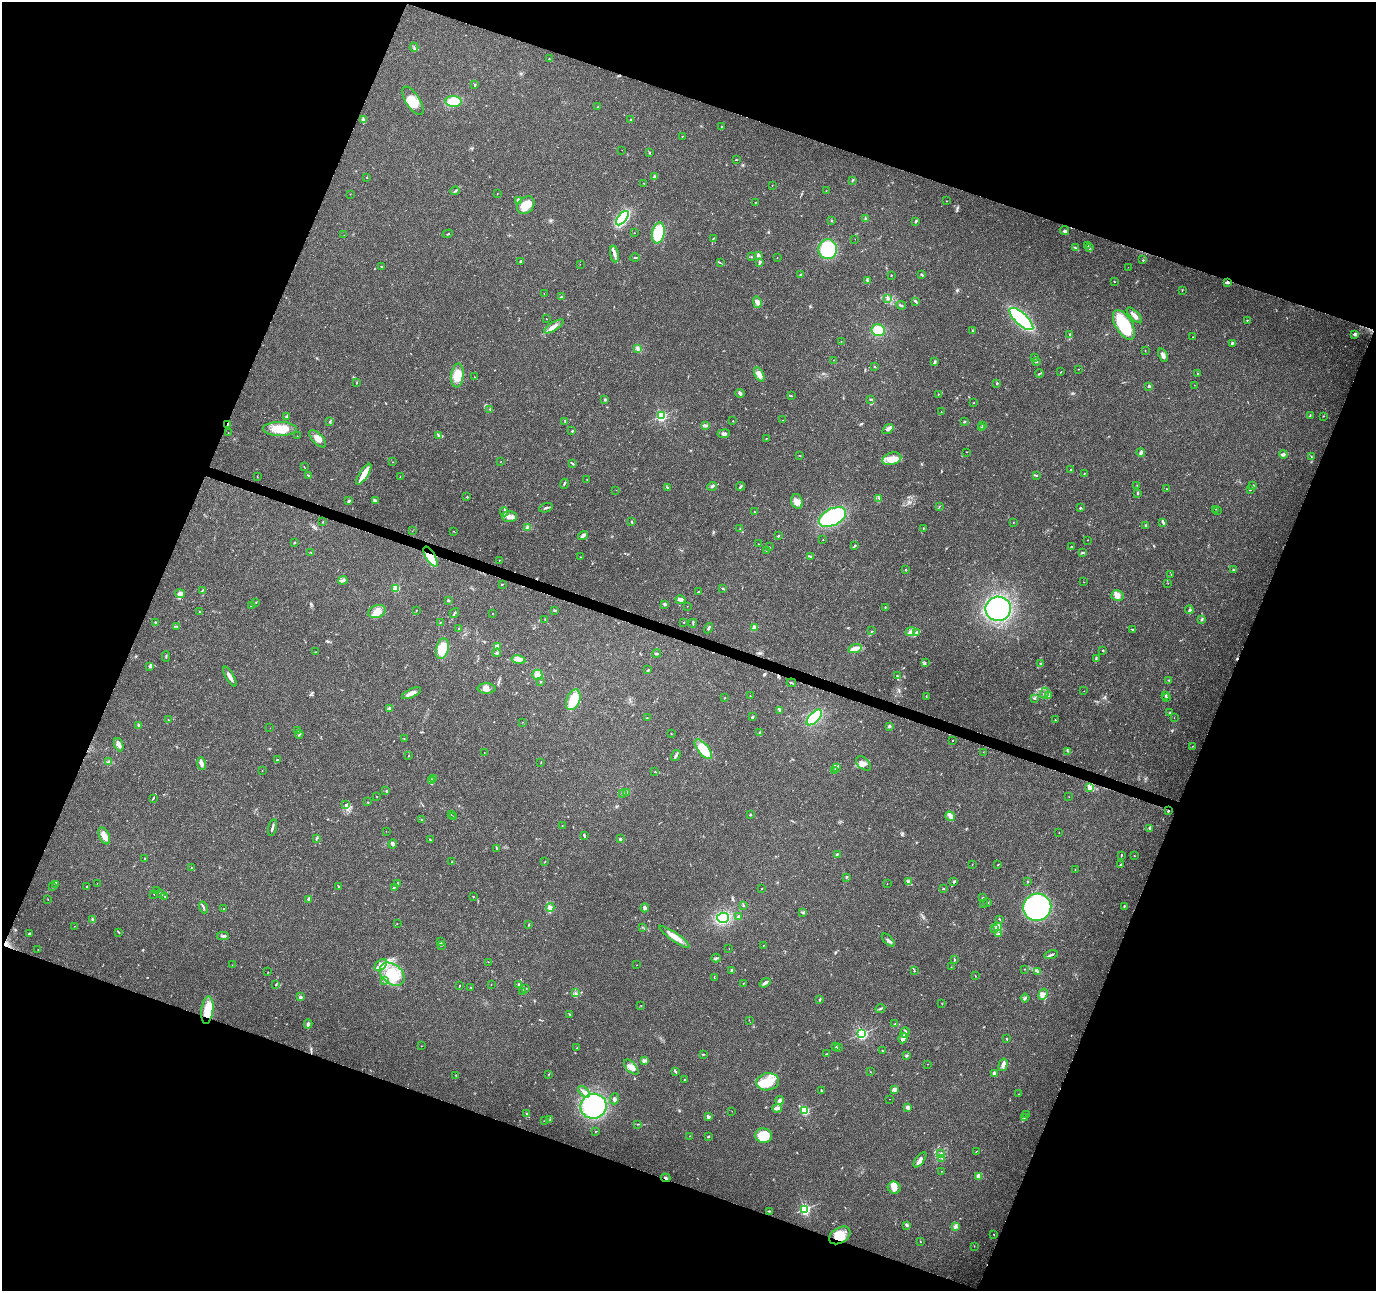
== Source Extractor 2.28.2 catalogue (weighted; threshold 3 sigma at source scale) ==
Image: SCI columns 6-5500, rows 217-5369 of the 5511 x 5649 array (HDU 1 of 3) = the unmasked area's bounding box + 8 px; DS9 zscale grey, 4 x 4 block average (1 PNG px = mean of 4 x 4 image px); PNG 1378 x 1293 px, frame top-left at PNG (2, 2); each listed source drawn as its Kron ellipse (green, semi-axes under 4 px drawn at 4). Shown black and unused: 41% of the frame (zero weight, under 3 of 4 exposures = <1% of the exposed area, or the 3 px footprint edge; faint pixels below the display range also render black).
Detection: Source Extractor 2.28.2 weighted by HDU 2 'WHT'. Background 0.0373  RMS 0.0036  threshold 0.0161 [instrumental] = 3 sigma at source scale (4.5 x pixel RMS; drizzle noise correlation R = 1.50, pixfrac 1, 0.0396/0.0396 arcsec/px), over >= 5 px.
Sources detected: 557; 3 too faint to see at this stretch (4 x 4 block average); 3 inside a brighter object's white glare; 5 cosmic-ray / hot-pixel residue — neither listed nor drawn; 15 coinciding with a brighter row at this scale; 28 inside a brighter listed object's ellipse — not listed separately; of the other 503, all 500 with FLUX_AUTO >= 0.32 (the completeness limit of this list) listed and drawn (3 fainter detections not listed), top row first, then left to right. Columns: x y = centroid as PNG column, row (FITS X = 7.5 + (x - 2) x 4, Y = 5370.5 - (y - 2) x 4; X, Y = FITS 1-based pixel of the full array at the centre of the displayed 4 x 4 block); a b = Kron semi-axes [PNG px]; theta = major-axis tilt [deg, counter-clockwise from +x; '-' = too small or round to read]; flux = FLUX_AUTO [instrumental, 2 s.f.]
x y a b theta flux
414 47 4 2 - 2.2
549 59 2 2 - 0.89
475 85 3 2 - 2.1
413 101 16 7 -58 35
454 101 8 5 -5 53
597 107 2 2 - 1.1
363 120 4 2 - 4.1
630 120 2 2 - 0.71
721 126 3 2 - 1.3
682 136 2 2 - 1.1
622 150 2 2 - 0.33
649 153 2 2 - 1.1
736 160 2 2 - 1.5
367 177 2 2 - 1.2
654 177 3 2 - 2.6
852 180 3 2 - 0.91
644 183 2 2 - 0.77
772 185 2 2 - 0.48
455 191 5 2 - 2.8
826 191 2 2 - 0.69
350 194 2 2 - 0.78
497 194 2 2 - 0.62
518 200 3 2 - 2.1
946 201 2 2 - 0.6
755 202 2 2 - 0.76
526 205 10 7 47 39
622 218 8 3 52 200
866 219 3 3 - 2.8
831 221 2 2 - 0.81
916 221 3 2 - 2.2
1064 230 4 2 - 2.8
634 233 2 2 - 0.65
658 233 10 6 80 87
448 234 5 2 - 1.3
344 235 2 2 - 0.43
713 238 3 2 - 1.2
855 239 2 2 - 0.44
1088 246 3 2 - 1.3
1075 248 3 2 - 2.5
1089 248 3 2 - 2.3
828 249 10 9 - 120
614 254 8 3 -81 8.3
758 255 2 2 - 5.3
751 257 2 2 - 1.1
635 258 5 2 - 2.4
777 258 2 2 - 0.59
1143 260 2 2 - 1.5
521 261 3 2 - 2.8
760 262 3 2 - 3.7
720 263 3 2 - 1.4
580 264 2 2 - 0.32
382 266 2 2 - 1.4
1128 267 2 2 - 0.48
801 274 2 2 - 2.5
922 274 3 2 - 1.9
891 275 2 2 - 1.4
868 280 2 2 - 1.7
1114 281 2 2 - 1.1
1227 282 4 2 - 3.9
1182 290 2 2 - 0.93
544 294 2 2 - 0.66
561 297 3 2 - 1.4
888 299 2 2 - 1.6
915 301 4 2 - 3.4
757 302 6 3 -75 8.1
901 305 5 2 - 2.3
1134 315 10 3 -46 10
546 319 2 2 - 1.8
1021 319 15 6 -42 240
1247 320 2 2 - 1.6
1124 325 16 8 -59 120
554 326 11 3 32 11
878 330 6 6 - 35
973 330 2 2 - 2.5
1069 334 2 2 - 1.1
1355 335 3 2 - 4.9
1193 337 2 2 - 0.58
841 342 2 2 - 0.58
1232 343 4 2 - 3.1
638 349 4 3 - 4.3
1145 350 2 2 - 0.71
1163 355 7 3 -70 8.1
1034 358 2 2 - 0.57
834 360 2 2 - 0.55
935 362 3 2 - 4.8
1037 362 2 2 - 1.2
874 367 2 2 - 1.5
1078 369 2 2 - 0.62
1061 372 2 2 - 0.71
1039 373 4 2 - 1.9
759 374 8 4 -61 14
1198 374 2 2 - 2.6
457 375 12 6 84 39
475 377 2 2 - 0.64
357 382 2 2 - 0.82
997 383 2 2 - 8.5
1194 385 2 2 - 0.41
1149 386 2 2 - 11
740 393 4 3 - 4
938 394 2 2 - 0.8
791 396 2 2 - 0.89
871 399 2 2 - 2.6
605 400 2 2 - 1.6
974 403 2 2 - 1.1
490 409 3 2 - 0.86
941 411 2 2 - 0.64
1310 415 2 2 - 1.1
286 416 3 2 - 2.4
661 416 2 2 - 330
1323 416 2 2 - 0.76
782 420 2 2 - 0.78
565 421 3 2 - 1.3
733 421 2 2 - 1
965 421 2 2 - 1.2
329 422 2 2 - 1
227 424 4 2 - 1.9
982 425 2 2 - 3.1
705 426 3 2 - 2.7
981 428 3 2 - 2.2
280 429 17 7 -1 51
888 429 6 2 37 8
572 431 3 2 - 2
228 433 2 2 - 0.7
724 434 6 3 7 5
439 435 3 2 - 4.2
297 436 2 2 - 0.58
766 438 2 2 - 0.69
318 439 11 5 -47 16
967 452 2 2 - 0.57
1141 453 4 2 - 6.3
1283 454 4 3 - 4.1
799 455 2 2 - 0.68
1311 457 2 2 - 1.3
892 459 9 6 16 21
501 461 2 2 - 0.52
393 462 2 2 - 0.74
572 463 2 2 - 0.79
304 467 2 2 - 0.77
1071 470 3 2 - 2.6
364 474 12 4 57 27
1084 474 3 2 - 1.3
308 475 4 2 - 1.7
1036 475 2 2 - 1.2
257 477 3 2 - 0.84
400 477 2 2 - 0.65
587 480 2 2 - 0.53
564 484 5 2 - 2.3
1137 485 2 2 - 0.71
712 486 5 2 - 4
740 486 4 2 - 3.2
1253 486 4 2 - 2.3
667 488 2 2 - 1.2
1166 489 2 2 - 0.96
616 490 2 2 - 0.58
1250 490 2 2 - 1.6
1138 493 3 2 - 2.7
467 497 2 2 - 1.5
879 498 3 2 - 1.3
349 501 3 2 - 4.5
375 501 4 3 - 3.8
797 501 7 5 -71 13
939 506 2 2 - 0.61
546 508 7 2 20 3.2
1080 508 2 2 - 6.5
1215 509 2 2 - 0.45
1218 510 2 2 - 0.72
754 511 2 2 - 0.69
504 512 4 2 - 3.3
509 517 7 5 0 11
832 517 15 8 28 240
323 522 2 2 - 0.82
632 522 3 2 - 1.7
1013 522 2 2 - 1.1
1163 522 4 2 - 3.3
1146 525 2 2 - 2.7
528 527 4 3 - 4
923 528 3 2 - 0.91
740 529 3 2 - 1.2
412 531 2 2 - 0.49
453 531 2 2 - 0.74
583 535 5 3 - 6.4
778 536 2 2 - 1.8
823 539 2 2 - 0.63
1088 540 2 2 - 0.61
294 542 3 2 - 1.9
758 544 2 2 - 0.41
855 545 3 2 - 2.4
1072 546 2 2 - 1.5
769 547 2 2 - 0.52
766 550 2 2 - 0.64
311 552 3 2 - 1.5
1083 552 3 2 - 3.2
430 556 11 4 -58 60
580 557 2 2 - 0.74
811 557 3 2 - 3.5
499 560 2 2 - 0.7
906 570 2 2 - 4.1
1233 570 2 2 - 10
1171 574 2 2 - 0.74
343 580 5 3 - 4.4
1084 582 2 2 - 0.47
1168 583 2 2 - 0.76
502 584 2 2 - 1.5
396 588 2 2 - 140
723 589 2 2 - 1.8
202 590 3 2 - 1.7
698 592 4 2 - 1.2
180 593 5 4 - 9.4
1117 595 6 5 - 9.7
448 600 3 2 - 2.1
681 600 5 4 - 6.6
256 603 2 2 - 0.63
665 604 3 2 - 3.2
251 606 3 2 - 2.7
687 606 2 2 - 0.89
885 607 2 2 - 1.2
998 609 13 12 - 220
416 610 2 2 - 0.52
555 610 3 2 - 2
1189 610 4 3 - 2.9
377 611 9 6 18 18
199 612 2 2 - 2.3
454 613 5 2 - 2.6
492 613 2 2 - 0.63
545 619 2 2 - 0.69
1202 619 3 2 - 2.1
155 622 2 2 - 1.4
440 622 2 2 - 0.9
684 622 2 2 - 0.81
693 623 4 2 - 2.2
176 626 3 2 - 1.9
709 628 5 2 - 3.5
754 628 2 2 - 49
459 629 2 2 - 1.7
1133 630 3 2 - 2.4
872 631 2 2 - 0.53
910 632 5 3 - 7.8
916 633 4 3 - 4.4
497 646 4 3 - 5.5
442 649 10 6 76 52
855 649 7 3 15 20
1103 650 2 2 - 1.5
315 652 2 2 - 1.2
497 653 4 2 - 3.3
656 654 4 2 - 3.4
166 656 5 2 - 2
1096 658 3 2 - 1.6
518 660 7 4 -13 8.5
925 663 2 2 - 0.83
1041 663 2 2 - 0.92
150 667 3 3 - 3.9
648 670 3 2 - 1.6
537 675 5 5 - 9.9
897 676 3 2 - 1.9
230 677 11 2 -59 10
1168 680 2 2 - 1.2
540 682 2 2 - 1.2
791 683 5 2 - 2.6
487 688 9 5 -1 11
1084 691 2 2 - 0.4
412 693 10 3 26 13
1044 693 5 2 - 3.1
1166 695 2 2 - 2.6
750 696 2 2 - 0.7
926 696 2 2 - 0.85
1048 696 3 2 - 1.5
724 698 2 2 - 0.85
1034 698 3 2 - 1.8
1166 698 3 2 - 1.8
573 700 11 6 68 57
390 708 2 2 - 19
780 710 2 2 - 1.4
1170 712 2 2 - 0.6
752 717 2 2 - 9.3
814 717 10 5 46 99
647 718 2 2 - 0.88
1174 718 2 2 - 0.33
168 720 2 2 - 1.1
1055 720 2 2 - 1.6
522 722 2 2 - 0.66
139 725 2 2 - 18
889 726 2 2 - 3.8
270 728 2 2 - 0.42
297 731 3 2 - 0.94
671 733 2 2 - 0.54
759 733 3 2 - 1.5
299 734 4 2 - 2
404 738 2 2 - 0.74
952 741 2 2 - 1.1
119 745 7 3 -70 11
1193 746 3 2 - 1.1
703 749 12 5 -50 57
1068 751 2 2 - 0.83
983 752 2 2 - 0.35
484 753 2 2 - 0.57
676 755 6 2 58 3.4
408 756 2 2 - 1.4
277 760 2 2 - 1.5
109 762 4 3 - 4.5
201 763 6 3 -81 5.7
541 763 2 2 - 0.65
863 763 9 5 -41 10
837 768 2 2 - 1.4
262 771 2 2 - 1.2
835 771 4 2 - 3.7
655 772 2 2 - 0.98
434 778 3 2 - 2.5
431 781 4 3 - 12
1089 788 4 4 - 4.5
386 791 2 2 - 1
627 792 4 3 - 3.8
623 793 3 2 - 2.6
377 797 2 2 - 0.68
1069 797 2 2 - 0.46
153 798 3 2 - 1.6
368 802 2 2 - 1
345 805 3 2 - 1.4
1168 811 2 2 - 2
451 815 2 2 - 0.49
750 815 2 2 - 10
950 816 5 2 - 4.9
453 817 2 2 - 0.67
422 820 2 2 - 1.1
562 825 2 2 - 0.6
272 827 8 2 75 5
1150 828 3 3 - 3.6
386 831 2 2 - 0.42
1059 833 2 2 - 0.48
104 836 9 5 -65 15
584 836 3 2 - 2
316 838 3 2 - 2.7
620 839 3 2 - 1.9
430 840 2 2 - 0.79
393 844 4 3 - 3.7
496 848 2 2 - 1.1
837 854 3 2 - 2.4
1121 855 3 2 - 1.6
1134 856 2 2 - 1
144 859 2 2 - 0.84
452 862 2 2 - 1.7
545 862 3 2 - 1
972 864 2 2 - 0.61
998 865 2 2 - 1.4
1120 865 4 2 - 2.4
191 868 2 2 - 1
1075 870 2 2 - 0.59
846 877 2 2 - 2
908 882 3 2 - 6.6
954 882 3 2 - 2.1
1028 882 2 2 - 0.99
97 883 2 2 - 0.45
397 883 4 2 - 1.8
55 884 4 2 - 2.2
887 884 2 2 - 0.75
52 887 2 2 - 1.3
87 887 2 2 - 1.6
339 887 2 2 - 1.7
394 887 2 2 - 1.5
761 889 2 2 - 0.93
943 889 2 2 - 2.2
157 891 2 2 - 0.77
154 894 2 2 - 0.58
160 894 2 2 - 0.89
165 896 2 2 - 0.47
473 897 2 2 - 0.74
983 898 2 2 - 1.1
48 899 2 2 - 0.66
309 899 4 3 - 5.3
988 903 2 2 - 1.4
983 904 2 2 - 0.68
743 905 3 2 - 2.3
1124 906 2 2 - 2.9
204 907 6 2 -71 3.2
550 907 4 3 - 8.5
1037 907 14 13 - 370
645 908 4 3 - 8.5
224 909 2 2 - 3.7
803 912 2 2 - 2
738 916 4 2 - 3.7
723 918 6 5 - 96
92 919 2 2 - 2.2
1000 919 2 2 - 0.78
397 924 2 2 - 0.58
528 925 2 2 - 0.69
74 926 2 2 - 0.54
642 927 2 2 - 0.66
998 927 3 2 - 2.4
994 929 2 2 - 1.5
119 932 3 2 - 1.4
29 934 2 2 - 1.6
998 934 3 2 - 2.1
223 936 6 2 3 4.3
674 937 18 4 -34 20
888 940 8 2 -45 4.7
441 941 2 2 - 0.84
442 945 3 2 - 1.7
763 945 2 2 - 0.83
38 949 2 2 - 0.85
729 949 2 2 - 0.46
1051 955 7 2 14 4.3
716 958 5 2 - 2.9
954 960 2 2 - 1.5
488 962 2 2 - 0.43
232 965 2 2 - 0.35
381 965 7 5 44 14
637 965 2 2 - 0.55
951 967 2 2 - 0.6
1025 969 2 2 - 0.9
731 971 3 2 - 2.6
914 971 2 2 - 1.4
1037 971 3 2 - 2.2
268 972 2 2 - 0.68
392 974 14 9 -39 73
975 976 3 2 - 1.1
714 978 2 2 - 0.62
384 981 2 2 - 0.73
743 983 2 2 - 0.93
765 983 6 2 36 7.8
491 984 2 2 - 0.52
276 985 2 2 - 0.87
518 985 2 2 - 2
459 986 2 2 - 1.5
471 987 2 2 - 0.75
525 989 4 2 - 2.8
522 991 3 2 - 1.7
575 993 2 2 - 1.1
1043 994 6 3 71 6.1
300 997 2 2 - 16
1025 998 4 2 - 2.5
820 999 3 2 - 1.9
942 1004 2 2 - 0.8
641 1006 2 2 - 0.72
880 1008 5 2 - 2.7
207 1010 14 6 83 58
569 1014 3 2 - 1.6
749 1020 2 2 - 0.55
308 1024 4 3 - 3.9
895 1024 2 2 - 0.88
905 1033 5 3 - 5.6
862 1034 2 2 - 390
903 1038 5 3 - 13
1007 1039 2 2 - 1.6
421 1046 2 2 - 0.55
836 1047 2 2 - 1
577 1048 3 2 - 1.2
839 1048 3 2 - 1.4
883 1051 2 2 - 0.71
703 1054 2 2 - 1.6
827 1054 3 2 - 1.7
906 1056 2 2 - 1.7
644 1061 4 2 - 2.6
928 1064 2 2 - 0.73
1003 1065 6 3 76 7.7
631 1067 9 5 -47 16
675 1072 4 2 - 4.2
870 1072 2 2 - 0.51
994 1073 4 3 - 4.2
549 1074 2 2 - 1
456 1075 2 2 - 0.76
684 1080 2 2 - 1.7
768 1082 11 8 9 45
894 1089 3 3 - 9.2
822 1090 3 2 - 2.4
584 1092 7 2 -47 6.7
1019 1094 2 2 - 0.7
614 1099 6 3 69 4.7
889 1099 2 2 - 0.36
780 1100 4 3 - 4.7
593 1106 13 12 - 190
908 1107 2 2 - 26
777 1108 5 2 - 7.8
805 1110 2 2 - 190
732 1111 2 2 - 0.36
526 1113 3 2 - 1.9
1026 1115 2 2 - 1.5
708 1117 3 2 - 5.7
1024 1117 2 2 - 1.2
550 1119 3 2 - 1.5
544 1121 2 2 - 0.71
637 1124 2 2 - 0.83
595 1132 2 2 - 0.74
690 1136 2 2 - 0.79
763 1136 8 7 - 57
708 1137 3 2 - 1.7
977 1151 3 2 - 0.92
941 1153 2 2 - 0.71
942 1158 2 2 - 0.98
920 1160 9 3 53 9.6
941 1171 2 2 - 0.45
979 1176 3 3 - 18
666 1178 5 2 - 2.9
894 1188 6 6 - 12
805 1209 2 2 - 360
769 1211 3 2 - 1.6
907 1225 4 2 - 3.8
955 1226 4 2 - 3
994 1234 2 2 - 0.82
840 1235 11 7 32 34
921 1242 2 2 - 0.72
974 1246 2 2 - 0.71
Overlapping masked pixels (flux is a lower limit): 7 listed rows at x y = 1227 282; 227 424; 430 556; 1168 811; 207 1010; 666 1178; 840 1235
Diffuse or blended objects may show on this block-average render without a row.